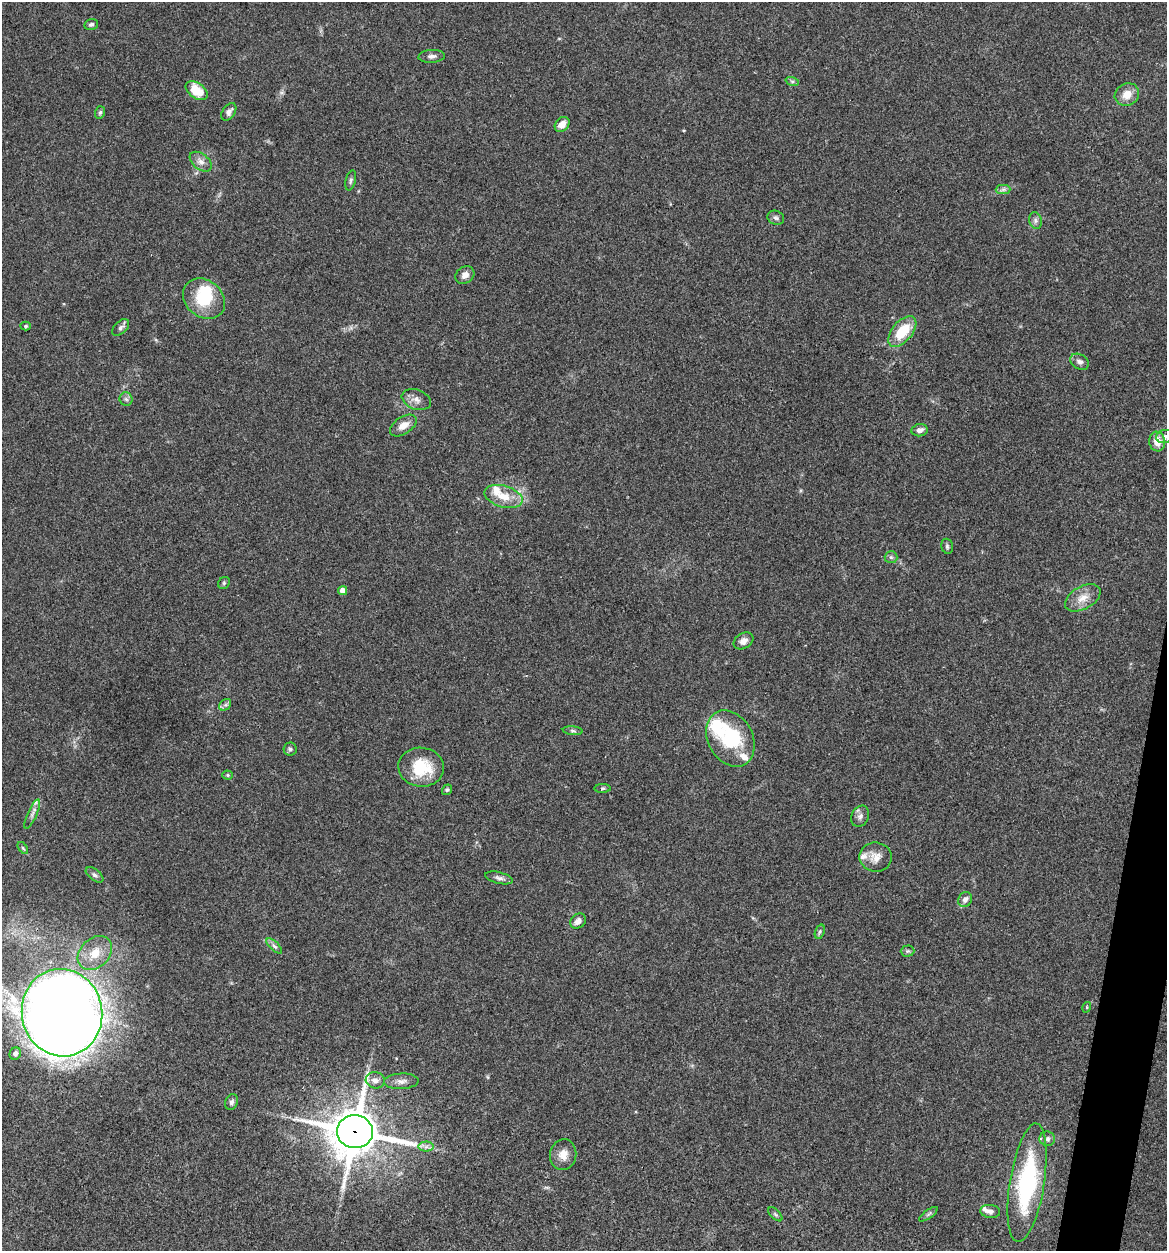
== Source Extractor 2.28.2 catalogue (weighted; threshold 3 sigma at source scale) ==
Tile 6 of 4 x 4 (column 2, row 2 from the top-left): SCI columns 1408-2572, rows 2502-3750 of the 5022 x 5005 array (HDU 1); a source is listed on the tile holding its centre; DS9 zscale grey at full resolution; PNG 1169 x 1253 px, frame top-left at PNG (2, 2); each listed source drawn as its Kron ellipse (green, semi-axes under 4 px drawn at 4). Shown black and unused: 2% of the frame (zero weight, under 3 of 4 exposures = <1% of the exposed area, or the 3 px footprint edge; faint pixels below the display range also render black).
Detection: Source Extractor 2.28.2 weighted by HDU 2 'WHT'; one run over the whole footprint, this tile lists its part. Background 0.0635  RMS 0.0051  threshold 0.023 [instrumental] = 3 sigma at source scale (4.5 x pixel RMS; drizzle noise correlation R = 1.50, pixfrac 1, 0.05/0.05 arcsec/px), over >= 5 px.
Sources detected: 73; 2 inside a brighter object's white glare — neither listed nor drawn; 5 inside a brighter listed object's ellipse — not listed separately; the other 66 listed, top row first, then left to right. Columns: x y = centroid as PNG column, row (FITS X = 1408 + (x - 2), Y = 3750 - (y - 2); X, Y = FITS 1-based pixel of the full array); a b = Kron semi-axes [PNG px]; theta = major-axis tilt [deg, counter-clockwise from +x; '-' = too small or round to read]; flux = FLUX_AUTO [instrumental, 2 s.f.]
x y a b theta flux
91 24 7 5 14 1.1
432 56 13 6 4 2.2
792 81 7 4 -18 0.95
197 91 12 7 -35 13
1127 94 12 11 - 5.8
100 112 6 5 - 1
229 112 10 6 56 2
562 124 8 6 48 4.8
201 162 12 7 -39 3.1
351 180 10 5 76 1.3
1003 189 7 5 1 1.3
776 218 8 7 - 1.4
1035 221 8 6 -74 1.5
465 275 10 8 36 3.1
204 299 23 18 -40 19
26 326 5 4 - 0.7
121 327 10 6 42 1.5
902 331 18 10 50 16
1080 362 10 7 -32 2.2
126 399 6 6 - 1.3
416 399 15 9 -21 3.5
403 425 15 8 33 4.7
920 430 8 6 7 2.3
1164 437 8 6 13 1.6
1157 441 10 8 -81 5.9
503 496 19 10 -16 8.9
947 546 8 5 -75 1.1
891 557 6 6 - 1.1
224 583 6 5 - 0.82
343 591 4 4 - 3.5
1083 598 19 11 29 6.2
743 641 10 7 31 2.9
225 705 6 5 - 1.1
573 731 10 4 -5 1
730 739 30 22 -61 35
290 749 6 6 - 1.2
421 767 23 19 -6 20
228 775 5 4 - 0.62
603 788 8 4 1 0.81
447 790 5 4 - 0.81
32 814 16 4 66 2.2
860 816 11 8 63 2.3
23 848 7 3 -53 0.73
876 857 16 14 -8 6.1
95 875 10 5 -37 1.4
499 878 14 5 -13 1.9
965 900 8 6 62 2.3
578 921 8 7 - 3
820 932 7 4 70 0.97
274 946 10 4 -44 1.4
907 951 7 5 2 1
95 953 19 14 44 10
1087 1007 5 3 - 0.48
62 1013 44 40 -79 990
15 1054 6 5 - 2.6
375 1080 9 8 - 3.1
401 1081 17 8 3 3.3
232 1102 8 6 67 1.6
355 1132 18 16 -4 2000
1047 1139 8 7 - 1.6
426 1147 7 5 0 1.7
563 1155 15 13 82 5.2
1027 1183 60 17 81 61
990 1211 10 6 -5 2.3
775 1214 9 4 -45 0.99
928 1214 11 3 35 0.96
Overlapping masked pixels (flux is a lower limit): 1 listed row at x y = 355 1132